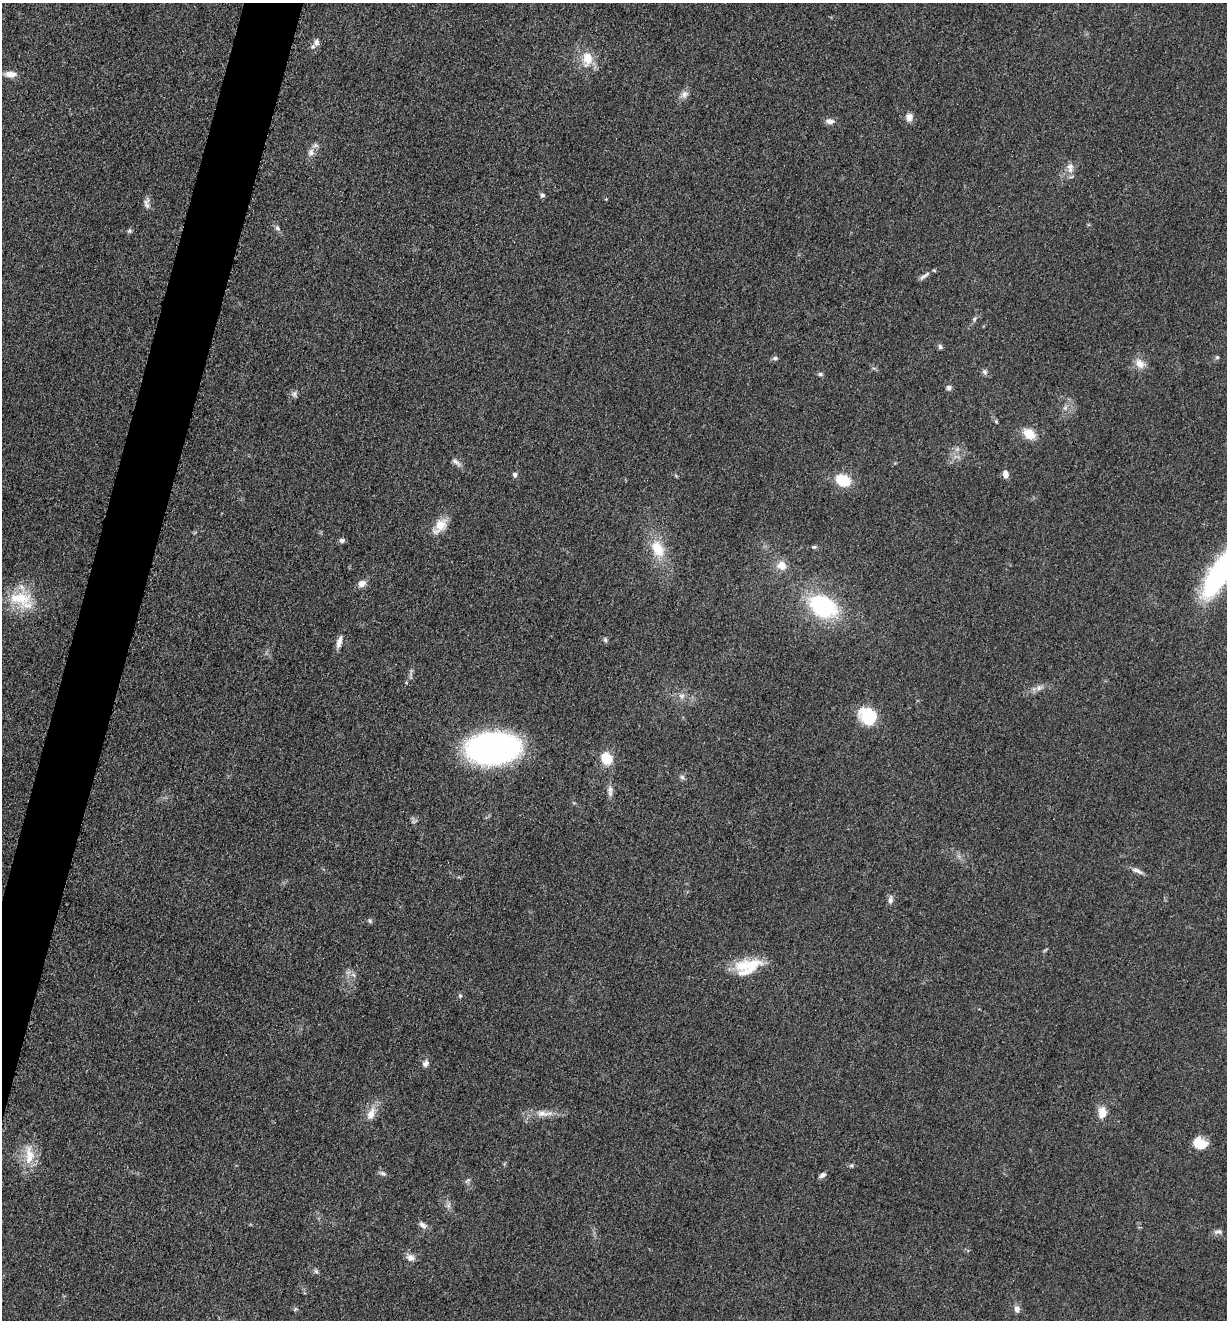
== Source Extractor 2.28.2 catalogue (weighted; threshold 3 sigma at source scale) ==
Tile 7 of 4 x 4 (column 3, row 2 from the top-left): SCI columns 2714-3938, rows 2648-3965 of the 5304 x 5292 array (HDU 1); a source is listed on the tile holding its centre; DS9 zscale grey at full resolution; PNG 1229 x 1322 px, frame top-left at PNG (2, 3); no overlay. Shown black and unused: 4% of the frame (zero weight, under 3 of 5 exposures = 1% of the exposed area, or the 3 px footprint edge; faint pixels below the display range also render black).
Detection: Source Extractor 2.28.2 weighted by HDU 2 'WHT'; one run over the whole footprint, this tile lists its part. Background 0.0504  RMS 0.0058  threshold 0.0261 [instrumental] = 3 sigma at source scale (4.5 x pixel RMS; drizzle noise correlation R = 1.50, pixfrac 1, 0.05/0.05 arcsec/px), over >= 5 px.
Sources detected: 73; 1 inside a brighter object's white glare — not listed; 2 inside a brighter listed object's ellipse — not listed separately; the other 70 listed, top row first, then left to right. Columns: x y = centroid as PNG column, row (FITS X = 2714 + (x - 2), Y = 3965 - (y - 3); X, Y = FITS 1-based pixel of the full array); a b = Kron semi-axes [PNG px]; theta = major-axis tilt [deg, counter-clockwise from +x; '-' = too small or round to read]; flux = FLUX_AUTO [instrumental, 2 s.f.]
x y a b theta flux
316 42 10 8 85 2.8
587 59 20 13 89 11
11 74 14 7 -3 4.7
685 94 10 9 - 2.9
909 117 10 8 73 3.6
830 121 10 7 -11 3.2
311 152 10 8 79 3.2
1070 168 15 9 -86 4
542 195 6 5 - 1.5
147 203 16 7 86 2.7
277 228 7 6 - 1.5
129 231 6 5 - 1.1
924 275 18 5 32 2.3
974 319 6 4 88 0.95
940 347 7 5 -56 1.3
1217 357 5 5 - 0.87
775 358 8 5 1 1.2
1140 364 15 10 -57 5.4
985 372 8 6 -65 1.6
820 374 6 5 - 1.2
949 388 7 6 - 1.7
294 394 9 7 89 1.8
1065 408 7 5 45 1.4
996 421 5 4 - 0.75
1029 434 13 9 -35 11
957 449 6 6 - 1.6
456 462 15 5 -38 2.4
1005 474 8 6 -80 3.4
515 475 6 5 - 1.6
843 480 14 11 -25 16
440 526 24 13 52 8.5
342 540 6 5 - 1.7
814 547 6 5 - 0.95
658 549 25 16 -63 16
782 565 11 10 - 6.3
1219 574 42 13 59 130
362 583 9 7 30 3.9
20 598 35 18 -8 22
823 606 36 25 -34 53
605 640 7 5 -69 1.1
339 642 17 6 76 3.6
1039 688 8 7 - 2.3
682 696 9 6 2 2.3
868 720 28 16 -42 16
493 748 37 21 3 250
607 759 9 7 -54 19
682 777 6 6 - 1.4
610 789 11 6 -82 2.6
1137 871 17 5 -28 2.8
890 900 11 6 82 2.2
370 921 6 5 - 0.98
751 966 31 19 27 16
460 996 5 5 - 0.86
425 1063 9 7 55 2.4
543 1113 22 8 -5 6.2
1102 1113 13 9 86 7.2
371 1114 20 10 65 6.3
1200 1143 15 11 -22 10
29 1155 30 12 -87 13
851 1166 7 4 1 0.99
383 1173 9 6 -31 1.7
822 1175 9 6 32 1.8
467 1181 10 4 45 1.2
448 1205 7 4 -19 1.4
423 1225 12 7 -39 2.6
1218 1232 11 6 5 1.9
410 1258 12 9 -16 3.2
316 1271 6 5 - 1.2
295 1309 6 4 45 0.77
1017 1309 8 7 - 2.5
Isophote crosses this tile's border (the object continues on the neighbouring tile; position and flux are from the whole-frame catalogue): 1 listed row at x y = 1219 574